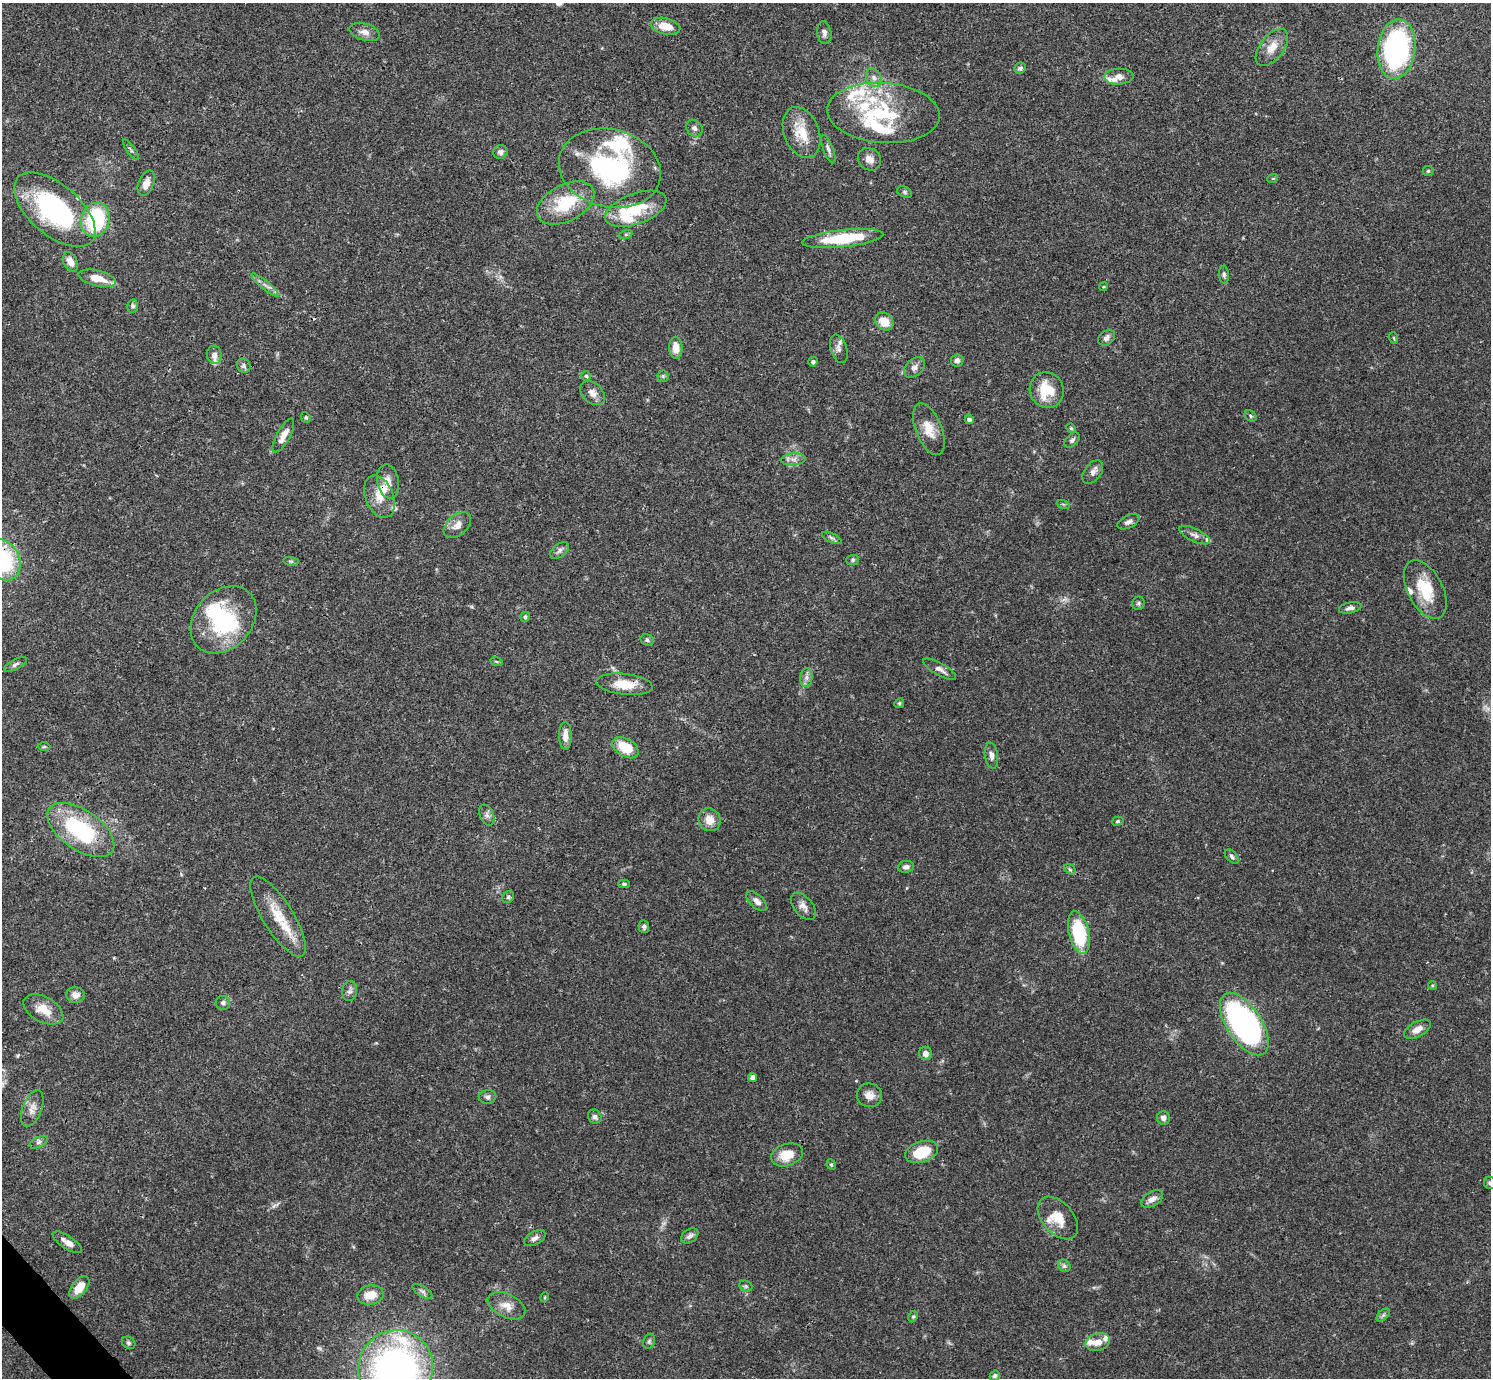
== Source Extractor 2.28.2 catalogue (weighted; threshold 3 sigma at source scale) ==
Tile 7 of 4 x 4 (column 3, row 2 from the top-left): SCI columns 2980-4468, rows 2909-4284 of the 5962 x 5959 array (HDU 1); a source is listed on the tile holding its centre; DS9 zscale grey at full resolution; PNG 1493 x 1380 px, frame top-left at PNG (2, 3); each listed source drawn as its Kron ellipse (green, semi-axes under 4 px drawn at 4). Shown black and unused: <1% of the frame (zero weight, under 3 of 4 exposures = <1% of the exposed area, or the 3 px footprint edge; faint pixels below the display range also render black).
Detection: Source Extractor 2.28.2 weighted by HDU 2 'WHT'; one run over the whole footprint, this tile lists its part. Background 0.0412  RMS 0.0026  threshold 0.0119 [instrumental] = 3 sigma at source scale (4.5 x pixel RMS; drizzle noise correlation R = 1.50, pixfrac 1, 0.05/0.05 arcsec/px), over >= 5 px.
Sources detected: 158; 3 inside a brighter object's white glare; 2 cosmic-ray / hot-pixel residue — neither listed nor drawn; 19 inside a brighter listed object's ellipse — not listed separately; the other 134 listed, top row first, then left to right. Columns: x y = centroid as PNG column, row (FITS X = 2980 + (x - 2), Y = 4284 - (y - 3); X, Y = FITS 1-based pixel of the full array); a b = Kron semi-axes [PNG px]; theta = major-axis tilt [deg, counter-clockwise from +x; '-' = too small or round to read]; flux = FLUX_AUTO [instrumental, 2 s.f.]
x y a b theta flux
665 26 15 8 -13 4.2
364 32 15 8 -17 1.8
824 33 11 7 -80 1.1
1272 47 21 11 52 3.7
1397 49 30 19 83 55
1020 68 6 5 - 0.69
1119 77 14 8 4 2.2
874 78 9 7 -65 1.2
883 113 56 30 -4 24
694 128 9 7 -48 0.97
802 132 26 17 -69 6.6
828 149 15 5 -68 0.97
131 150 12 4 -54 0.57
500 152 7 6 - 1
869 159 12 10 -38 2
610 168 52 39 -14 42
1428 171 5 5 - 0.35
1273 178 5 3 - 0.24
146 183 13 7 68 2.2
904 192 8 5 -27 0.49
566 203 31 18 28 12
636 209 32 15 20 10
55 210 49 25 -41 36
95 220 17 14 72 22
626 234 7 4 18 0.42
843 238 41 8 6 15
70 262 10 6 -63 2.1
1224 275 9 5 -85 0.59
97 278 19 8 -14 4.6
265 285 17 2 -40 0.97
1103 287 4 3 - 0.25
133 306 6 5 - 0.65
884 322 10 8 -41 3.9
1107 338 9 7 40 1
1394 338 6 3 -71 0.29
676 348 11 6 -88 2.8
839 349 15 8 -73 1.3
214 355 9 7 -82 1.6
957 361 6 6 - 0.88
813 362 5 4 - 0.58
244 366 7 6 - 0.81
914 367 12 8 44 1.3
586 376 5 4 - 0.39
663 376 5 5 - 0.48
1047 390 18 17 - 8.1
592 393 14 10 -43 1.8
1250 416 6 5 - 0.44
306 417 6 4 -69 0.37
969 420 4 4 - 0.79
1071 428 5 4 - 0.32
929 429 27 13 -68 4.3
283 435 19 6 61 2.5
1072 440 9 5 45 0.74
793 459 12 6 5 1.3
1093 472 13 8 54 1.4
388 481 17 10 -79 2.6
379 497 22 14 -67 4.2
1063 504 6 4 -18 0.38
1128 522 12 6 26 1
457 525 16 10 42 2.3
1195 535 17 6 -25 1.4
832 538 11 4 -26 0.64
560 550 11 6 37 0.95
2 560 22 17 -57 31
853 560 6 5 - 0.48
291 561 8 4 -8 0.36
1425 590 32 17 -62 9.6
1138 603 7 6 - 0.53
1350 608 11 5 11 0.98
525 617 5 4 - 0.53
224 620 37 28 47 22
647 640 7 5 -19 0.55
496 661 6 4 -20 0.33
15 665 12 5 29 0.72
940 669 18 6 -30 1.5
806 678 9 6 84 1.1
624 684 28 10 -6 5.5
899 703 5 4 - 0.35
565 736 14 6 -89 2.3
44 747 6 4 1 0.35
626 748 14 9 -31 7.2
991 755 13 6 -82 1.4
487 815 11 7 -67 1
709 820 11 10 - 3
1118 821 6 4 16 0.38
81 830 38 20 -34 26
1232 857 8 5 -47 0.67
906 867 8 6 5 1.1
1070 869 6 4 -30 0.42
624 884 6 4 -2 0.42
508 897 6 5 - 0.5
757 901 12 6 -43 1.4
803 906 16 9 -51 1.8
278 917 46 15 -58 8.9
644 927 6 5 - 0.55
1079 933 22 10 -77 17
1432 985 4 3 - 0.25
350 991 10 7 82 0.92
75 995 9 8 - 2.1
223 1003 7 7 - 0.76
43 1009 21 12 -28 4.1
1244 1024 35 17 -57 91
1417 1029 15 7 28 2.1
925 1053 6 6 - 1.3
752 1078 4 4 - 1.4
869 1095 13 12 - 2.2
488 1097 9 7 9 0.75
32 1108 19 9 69 2.2
595 1117 7 6 - 0.83
1163 1118 7 6 - 1
39 1142 10 5 26 0.77
921 1152 17 10 19 8
787 1155 16 11 18 5.2
831 1165 5 4 - 0.38
1490 1183 6 6 - 0.58
1152 1199 12 7 32 1.7
1058 1218 25 15 -48 5.5
690 1236 9 6 34 0.99
535 1238 12 6 29 1.1
67 1242 17 6 -34 1.8
1064 1266 7 5 -45 0.65
746 1286 7 5 -21 0.47
79 1287 13 7 51 4.5
422 1291 11 5 -34 0.77
370 1295 13 9 10 4.1
545 1297 5 3 - 0.27
506 1306 20 11 -26 3.1
1383 1315 8 4 45 0.54
913 1317 6 4 62 0.39
649 1341 8 5 69 0.54
1098 1342 12 8 16 2.2
129 1343 7 5 -33 0.56
396 1368 38 37 - 110
995 1376 5 4 - 0.57
Overlapping masked pixels (flux is a lower limit): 2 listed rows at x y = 2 560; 624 684
Isophote crosses this tile's border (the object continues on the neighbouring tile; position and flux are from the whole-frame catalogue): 3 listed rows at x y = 2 560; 1490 1183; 396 1368